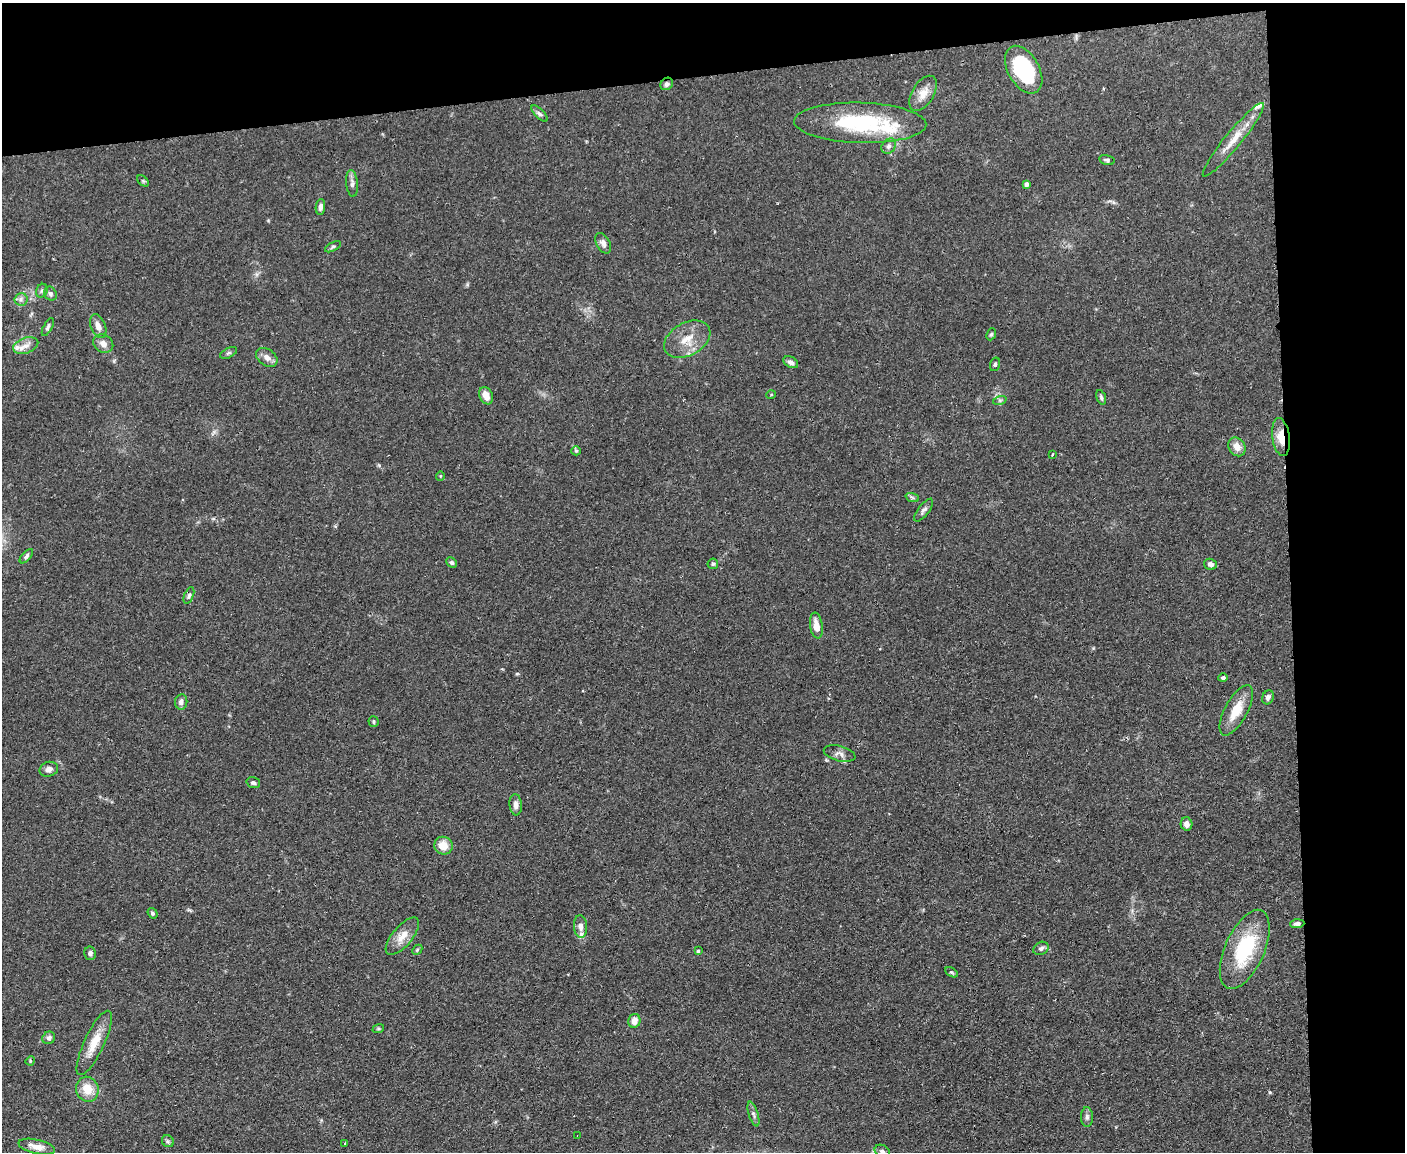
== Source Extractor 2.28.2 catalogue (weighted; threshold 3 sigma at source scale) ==
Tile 3 of 3 x 4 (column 3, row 1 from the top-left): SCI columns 2936-4338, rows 3449-4598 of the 4575 x 4598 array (HDU 1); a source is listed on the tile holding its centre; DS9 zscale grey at full resolution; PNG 1407 x 1154 px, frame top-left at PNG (2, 3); each listed source drawn as its Kron ellipse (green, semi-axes under 4 px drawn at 4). Shown black and unused: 15% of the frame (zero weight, under 2 of 3 exposures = <1% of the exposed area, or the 3 px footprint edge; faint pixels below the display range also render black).
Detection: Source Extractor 2.28.2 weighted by HDU 2 'WHT'; one run over the whole footprint, this tile lists its part. Background 0.083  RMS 0.0059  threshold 0.0264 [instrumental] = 3 sigma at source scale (4.5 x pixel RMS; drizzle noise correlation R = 1.50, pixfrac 1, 0.05/0.05 arcsec/px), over >= 5 px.
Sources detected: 83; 5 inside a brighter listed object's ellipse — not listed separately; the other 78 listed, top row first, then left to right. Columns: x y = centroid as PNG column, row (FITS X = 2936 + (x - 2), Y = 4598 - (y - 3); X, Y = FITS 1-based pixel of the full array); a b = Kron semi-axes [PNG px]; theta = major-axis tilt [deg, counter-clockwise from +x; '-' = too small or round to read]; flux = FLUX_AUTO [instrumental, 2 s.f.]
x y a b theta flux
1024 70 26 15 -60 48
667 84 7 5 45 1.8
923 93 19 11 58 6.8
539 114 10 4 -44 1.5
860 123 66 20 -1 53
1233 140 47 8 51 11
889 146 8 6 49 1.7
1107 160 8 4 -14 1.3
143 181 7 4 -45 0.82
352 183 13 6 -85 2.2
1027 184 4 4 - 2.3
320 207 8 4 83 1.9
603 243 11 7 -61 2.6
333 247 9 4 27 1
42 291 7 5 67 1.3
50 294 7 6 - 1.6
21 299 6 6 - 1.7
98 326 12 7 -69 3.7
48 327 10 4 62 1.1
991 334 6 4 66 0.93
687 339 25 16 29 11
103 344 10 8 -34 3.5
26 346 13 7 18 3.9
228 353 9 5 26 1.1
267 357 12 8 -35 3.7
791 362 8 5 -29 2.2
995 364 7 5 74 1.2
771 395 5 3 - 0.48
486 396 9 6 -65 5.3
1101 397 8 4 -74 1
1000 400 7 4 18 1.1
1281 437 19 8 -82 8.7
1237 447 10 8 -56 4.9
576 451 5 4 - 0.69
1052 454 3 2 - 0.52
440 476 4 4 - 0.55
912 497 7 4 -19 1
924 510 13 5 53 1.9
26 556 9 4 47 1.4
452 563 6 4 -42 1.2
713 564 5 5 - 0.88
1211 564 6 5 - 2.2
189 595 9 4 69 1.3
816 626 13 6 -82 6.4
1223 678 5 4 - 1.3
1268 697 7 5 64 1.9
181 702 7 6 - 2.1
1236 710 28 11 62 12
374 721 5 5 - 0.9
840 754 16 7 -15 2.9
49 769 9 7 16 2.8
253 783 7 5 -17 1.4
516 805 10 6 -84 2.7
1186 824 7 6 - 2.6
443 846 9 9 - 7.9
153 913 5 4 - 1
1297 924 7 4 3 1.5
581 926 11 6 -85 2.8
402 936 23 10 50 7.2
1041 948 8 6 27 1.8
1245 949 42 19 66 40
417 950 6 4 46 0.77
698 951 4 4 - 0.84
90 953 7 6 - 1.9
951 972 7 4 -30 0.81
634 1021 7 6 - 4.3
378 1029 6 4 18 0.69
49 1038 7 6 - 1.9
94 1043 35 10 65 12
30 1061 5 4 - 0.55
87 1089 12 11 - 9.6
753 1114 13 4 -73 1.7
1087 1117 10 6 -90 1.9
577 1136 2 2 - 0.51
168 1141 6 5 - 1.1
345 1143 3 2 - 0.73
37 1147 18 7 -12 5.4
882 1151 8 6 -32 1.9
Overlapping masked pixels (flux is a lower limit): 2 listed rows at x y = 667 84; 1281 437
Isophote crosses this tile's border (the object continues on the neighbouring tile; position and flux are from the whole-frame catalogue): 1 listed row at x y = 882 1151